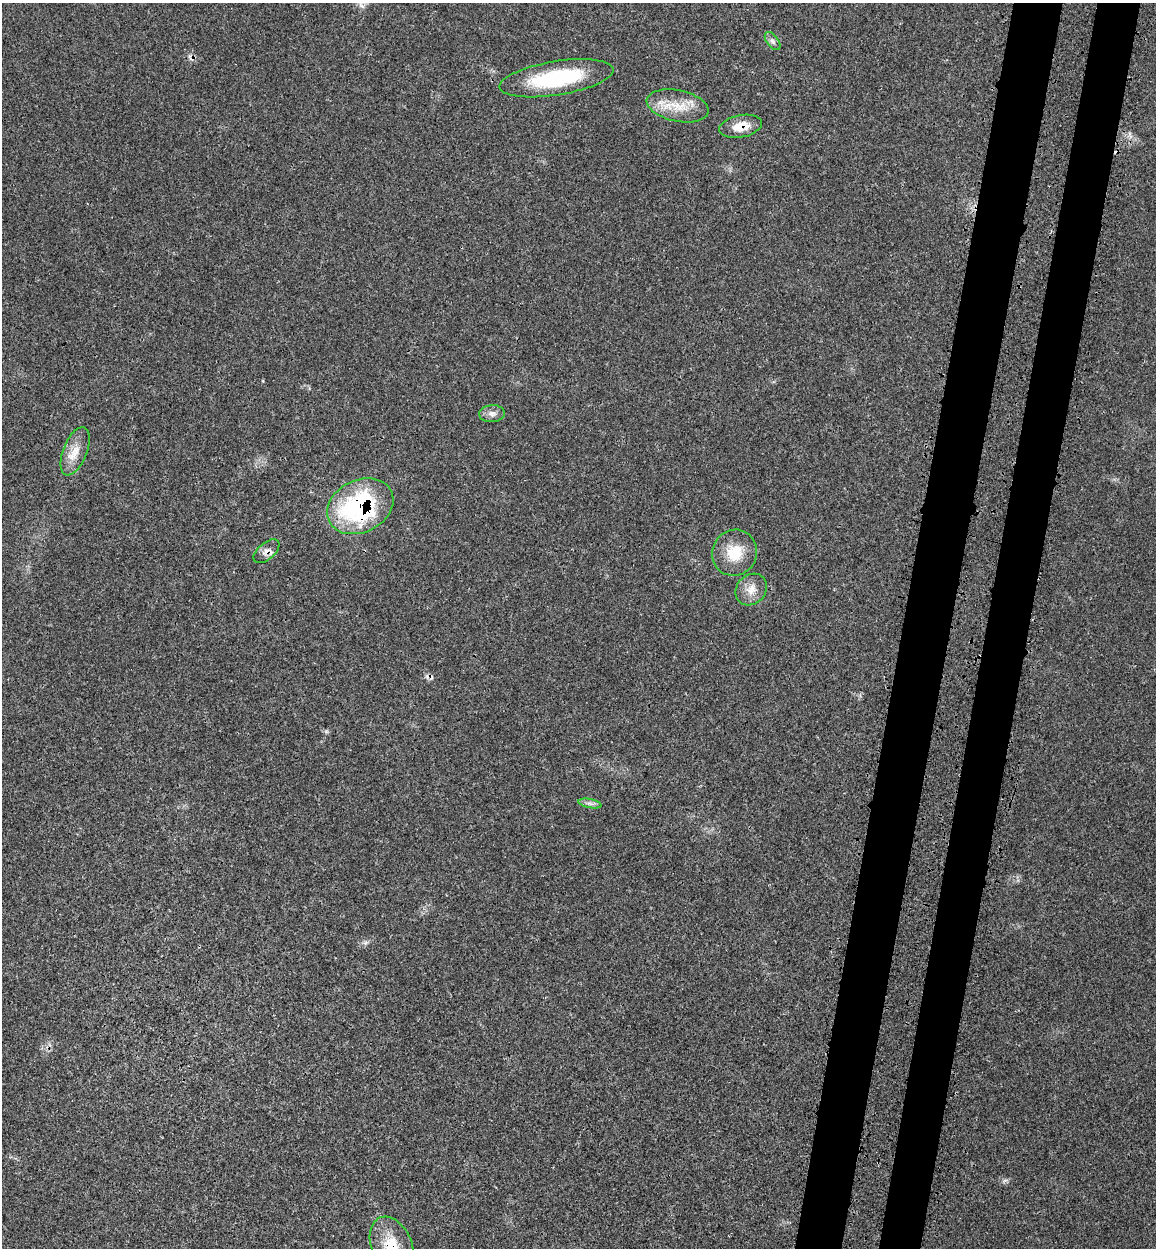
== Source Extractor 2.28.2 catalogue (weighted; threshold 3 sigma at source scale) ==
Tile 10 of 4 x 4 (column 2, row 3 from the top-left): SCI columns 1479-2632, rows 1337-2582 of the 5150 x 5164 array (HDU 1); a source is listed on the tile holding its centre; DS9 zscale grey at full resolution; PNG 1158 x 1250 px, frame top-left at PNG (2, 3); each listed source drawn as its Kron ellipse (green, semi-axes under 4 px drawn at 4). Shown black and unused: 8% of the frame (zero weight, under 3 of 4 exposures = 8% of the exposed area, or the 3 px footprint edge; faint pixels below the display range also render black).
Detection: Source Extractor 2.28.2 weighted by HDU 2 'WHT'; one run over the whole footprint, this tile lists its part. Background 0.0213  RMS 0.0033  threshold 0.0149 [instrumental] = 3 sigma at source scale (4.5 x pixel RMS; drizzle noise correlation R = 1.50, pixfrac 1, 0.05/0.05 arcsec/px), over >= 5 px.
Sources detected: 14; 2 cosmic-ray / hot-pixel residue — neither listed nor drawn; the other 12 listed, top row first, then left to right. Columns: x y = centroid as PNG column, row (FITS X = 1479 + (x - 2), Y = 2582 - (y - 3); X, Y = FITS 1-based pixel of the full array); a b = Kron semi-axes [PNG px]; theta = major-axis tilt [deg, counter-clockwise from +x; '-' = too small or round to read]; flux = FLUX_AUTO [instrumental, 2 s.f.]
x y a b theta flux
773 41 10 5 -53 1.1
556 78 57 17 9 29
678 106 31 15 -12 8.9
741 126 22 11 11 5.3
492 414 13 8 4 1.9
75 451 25 12 68 5.4
360 506 34 26 26 51
266 551 15 8 41 2.2
735 553 23 22 - 9.2
751 590 17 14 46 4.1
590 803 12 4 -11 1.1
392 1246 31 20 -67 12
Overlapping masked pixels (flux is a lower limit): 4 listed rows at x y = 741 126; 360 506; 266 551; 392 1246
Isophote crosses this tile's border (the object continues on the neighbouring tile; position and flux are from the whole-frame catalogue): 1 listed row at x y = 392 1246